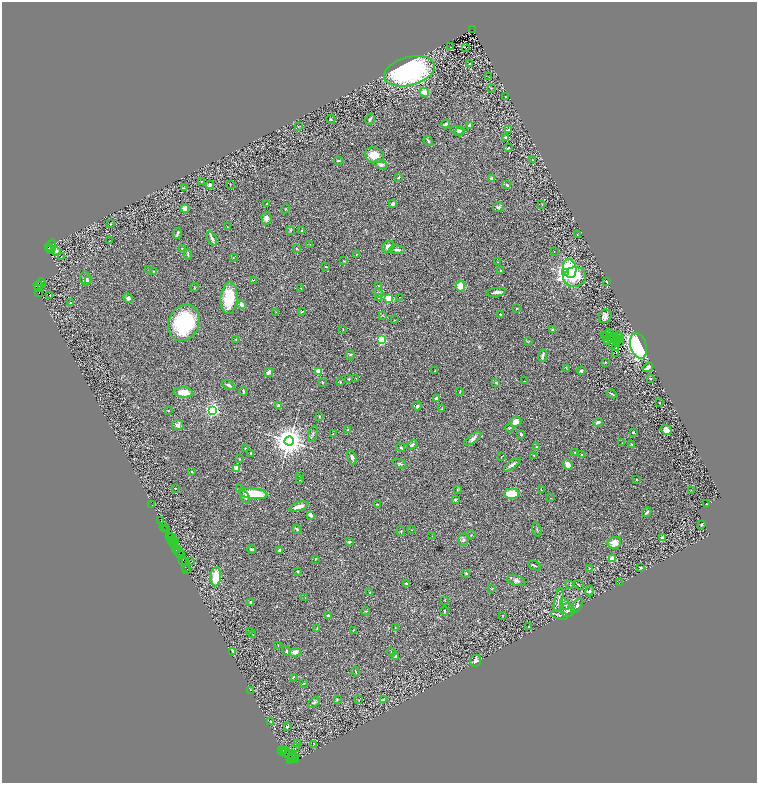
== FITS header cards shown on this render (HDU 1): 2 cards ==
NAXIS1  =                 1510
NAXIS2  =                 1562

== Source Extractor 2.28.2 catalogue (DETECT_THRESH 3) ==
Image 1510 x 1562 px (HDU 1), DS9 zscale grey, zoomed out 1/2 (1 PNG px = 2 x 2 image px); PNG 759 x 785 px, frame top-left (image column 2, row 1562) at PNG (2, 2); each listed source drawn as its Kron ellipse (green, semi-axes under 4 px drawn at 4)
Background 1.18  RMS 0.043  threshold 0.129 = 3 sigma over >= 5 px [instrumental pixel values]
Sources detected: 365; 71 cannot appear on this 1/2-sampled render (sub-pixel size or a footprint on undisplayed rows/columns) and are neither listed nor drawn; the other 294 listed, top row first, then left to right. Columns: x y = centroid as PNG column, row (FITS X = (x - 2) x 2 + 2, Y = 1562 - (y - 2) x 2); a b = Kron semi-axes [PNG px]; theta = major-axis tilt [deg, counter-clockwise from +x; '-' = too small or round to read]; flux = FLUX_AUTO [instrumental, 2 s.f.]
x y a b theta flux
472 30 2 2 - 200
450 47 2 1 - 2.4
466 47 2 1 - 38
470 64 3 2 - 7
409 71 26 14 15 1600
489 77 2 1 - 5.9
491 88 2 2 - 3.6
424 92 5 4 - 66
505 97 2 1 - 3.5
331 119 4 3 - 9.5
370 119 6 3 59 14
446 124 4 2 - 21
469 125 3 2 - 22
298 127 3 3 - 4.6
458 130 7 4 -9 25
508 130 4 3 - 13
459 132 4 2 - 9.5
506 138 4 3 - 11
428 141 5 2 - 10
508 148 4 3 - 9.5
374 155 9 7 -23 110
533 160 3 2 - 3.1
338 161 4 3 - 9.7
381 164 7 4 -21 25
398 177 4 2 - 7.9
491 178 4 3 - 14
201 181 4 2 - 6.3
230 184 3 1 - 4.3
210 185 4 4 - 10
507 185 3 3 - 15
184 188 3 3 - 6.5
267 203 2 2 - 2.5
393 204 4 3 - 20
542 204 3 2 - 2.5
498 207 5 5 - 16
185 208 4 4 - 48
285 209 5 2 - 3.6
266 218 6 5 - 23
111 224 3 2 - 4.8
227 227 2 2 - 2.8
291 231 4 2 - 5.8
302 231 3 2 - 19
177 233 6 2 65 15
577 235 2 1 - 6.2
212 239 8 4 -65 17
109 241 3 2 - 3.1
310 244 2 2 - 3
52 247 7 4 81 420
388 247 6 5 - 31
48 248 3 2 - 140
50 248 2 2 - 120
182 248 2 2 - 3.6
296 249 3 3 - 8.6
50 250 2 1 - 170
397 250 7 3 -5 22
56 251 4 3 - 9.9
554 252 2 1 - 2.6
188 254 5 2 - 9.7
357 254 2 2 - 3.2
61 257 2 1 - 7.1
233 258 3 2 - 3.5
344 261 4 2 - 5
498 262 2 2 - 3.4
326 267 3 2 - 5.3
149 269 3 2 - 3.7
570 269 9 6 -80 270
500 270 3 2 - 4.5
154 271 4 2 - 5.8
566 273 4 3 - 3800
575 277 11 10 - 210
85 279 7 5 -77 30
253 280 3 2 - 3.4
89 281 4 3 - 8.4
606 282 3 1 - 4.5
41 283 5 2 - 130
38 286 5 2 - 750
378 286 2 2 - 4.4
460 286 5 4 - 82
194 287 4 2 - 4.3
39 288 3 1 - 71
301 288 3 2 - 4.2
39 292 3 1 - 67
496 292 10 4 9 29
378 293 5 3 - 11
50 295 2 2 - 6.4
378 297 4 3 - 10
400 297 2 1 - 2.4
128 298 5 4 - 24
229 298 16 8 86 240
388 298 3 3 - 390
71 303 4 3 - 7.9
241 304 4 3 - 41
516 309 2 2 - 8
276 312 2 2 - 2.5
302 312 4 2 - 4.7
382 315 4 2 - 6.3
500 315 2 2 - 26
605 316 7 6 - 36
394 320 2 2 - 3.4
184 323 19 15 65 630
343 330 2 2 - 3.6
553 330 4 3 - 12
610 332 2 1 - 5.4
607 334 3 1 - 3.5
605 335 3 1 - 6.8
618 336 3 2 - 9.5
607 337 2 1 - 2.7
620 337 2 1 - 3.7
614 338 3 1 - 1.7
236 339 3 3 - 5.8
381 339 3 3 - 770
612 339 3 1 - 0.31
617 339 2 1 - 3.9
607 340 2 2 - 4.6
619 340 2 1 - 0.23
529 341 4 2 - 3.9
617 341 2 1 - 1.1
620 343 3 1 - 3.4
612 345 3 1 - 1.5
638 346 13 8 -74 860
615 348 2 1 - 0.22
616 353 2 1 - 8.6
350 355 4 3 - 8.9
543 356 6 3 77 26
605 362 3 2 - 6.6
648 367 5 3 - 34
566 368 3 2 - 3.6
319 371 2 2 - 210
435 371 2 1 - 4.4
581 371 4 3 - 16
268 372 5 4 - 29
356 378 2 1 - 2.4
349 379 2 2 - 19
650 379 4 3 - 9.4
524 381 3 2 - 2.8
322 382 3 3 - 5.4
340 382 3 2 - 5.8
496 382 3 3 - 6.8
229 385 7 3 -29 15
243 391 4 3 - 6.7
183 392 9 5 -4 100
460 392 4 2 - 4.1
612 394 5 2 - 11
436 398 4 3 - 21
660 403 2 2 - 8.5
279 406 4 3 - 20
417 406 4 3 - 16
441 409 3 2 - 3.6
213 410 3 3 - 2400
168 411 3 2 - 7.5
319 416 2 2 - 6.9
516 422 6 5 - 59
598 422 5 3 - 24
178 425 6 5 - 34
509 428 4 3 - 7.9
348 430 2 2 - 34
666 430 6 4 -43 52
633 432 2 2 - 12
313 434 8 2 76 10
333 434 2 1 - 3.6
521 434 3 3 - 20
473 438 10 4 35 30
289 441 4 4 - 16000
622 443 2 1 - 2.6
632 444 3 2 - 7.2
412 445 6 3 38 18
537 446 3 2 - 6.1
401 447 4 3 - 7.4
245 448 2 2 - 3.1
575 452 3 2 - 4.4
251 453 3 3 - 6.7
534 455 2 1 - 4.2
582 455 2 2 - 14
502 456 4 1 - 3.9
352 457 7 3 -72 19
240 459 3 2 - 3.6
400 464 7 3 -23 10
512 465 10 3 37 24
568 465 5 4 - 59
237 468 2 2 - 290
192 472 2 1 - 5.4
299 475 2 1 - 2.7
636 479 3 2 - 5.9
299 480 2 2 - 2.7
175 488 2 2 - 3.8
239 489 2 2 - 4.7
457 490 3 2 - 5.5
541 490 2 1 - 3.6
691 490 2 2 - 2.4
253 494 14 5 -6 250
511 494 7 5 2 150
245 497 7 3 -63 18
550 498 2 2 - 3
455 500 3 2 - 30
152 504 2 1 - 6.9
377 504 3 2 - 5.1
706 504 2 1 - 2
299 506 10 3 16 53
647 512 5 2 - 16
311 515 4 3 - 38
161 521 2 1 - 76
701 525 4 3 - 7
164 526 2 1 - 40
165 528 2 1 - 48
297 529 4 3 - 15
537 529 7 1 -73 5.8
167 530 3 1 - 64
411 530 2 2 - 2.3
401 531 5 2 - 4.9
471 535 2 2 - 5.9
432 536 2 1 - 2
169 537 3 2 - 100
171 538 4 2 - 100
663 538 2 2 - 74
174 540 3 2 - 87
463 540 6 5 - 21
172 541 2 1 - 38
175 541 2 1 - 95
350 542 3 2 - 7
614 543 7 6 - 68
173 544 3 1 - 110
176 549 3 2 - 78
252 549 4 3 - 13
178 550 4 1 - 170
279 550 4 3 - 18
179 552 4 2 - 320
181 555 2 1 - 18
315 559 2 2 - 7.6
612 559 3 2 - 220
183 560 3 2 - 87
185 562 2 1 - 51
191 562 2 2 - 4.5
534 565 7 2 -24 9.5
185 567 3 1 - 45
641 567 2 2 - 7.4
589 568 3 2 - 3.5
187 569 2 1 - 34
298 572 3 3 - 8.8
466 573 2 2 - 35
216 577 9 5 84 180
516 581 9 5 -16 24
619 583 2 2 - 3
406 584 2 2 - 17
570 585 3 2 - 4.6
579 585 5 2 - 6.1
492 589 3 3 - 5.2
589 591 5 3 - 12
370 592 3 2 - 4.8
305 598 2 1 - 2.3
559 600 12 4 77 29
445 601 2 2 - 2.4
251 602 3 3 - 25
565 604 6 2 -60 11
577 606 8 3 56 19
568 610 7 6 - 61
366 611 4 3 - 7.4
444 611 5 2 - 7.4
503 615 2 2 - 4.4
559 615 9 3 -17 16
329 616 3 2 - 19
529 626 2 2 - 5.4
395 628 3 1 - 3.4
317 629 3 3 - 5
353 631 4 2 - 4.8
250 632 2 1 - 2.3
253 635 3 2 - 2.4
278 645 2 1 - 2.5
233 651 4 3 - 17
286 651 5 3 - 12
295 652 6 4 4 53
391 652 4 2 - 5.3
395 656 4 3 - 11
476 661 6 5 - 34
356 671 5 2 - 6.3
293 677 4 2 - 5.6
304 683 3 2 - 5.5
251 690 2 1 - 2
337 699 4 3 - 6.3
359 700 2 1 - 2.8
384 700 4 3 - 24
314 702 7 4 38 13
271 722 3 2 - 3
287 727 3 2 - 7.8
297 744 2 2 - 3.1
314 744 2 2 - 4.1
295 748 2 2 - 3.2
282 750 3 1 - 26
283 752 2 2 - 26
286 753 3 1 - 14
290 755 11 4 -40 350
294 757 3 1 - 110
295 757 3 2 - 87
291 758 2 1 - 600
291 760 2 1 - 250
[71 sub-pixel or undisplayed-footprint detections neither listed nor drawn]